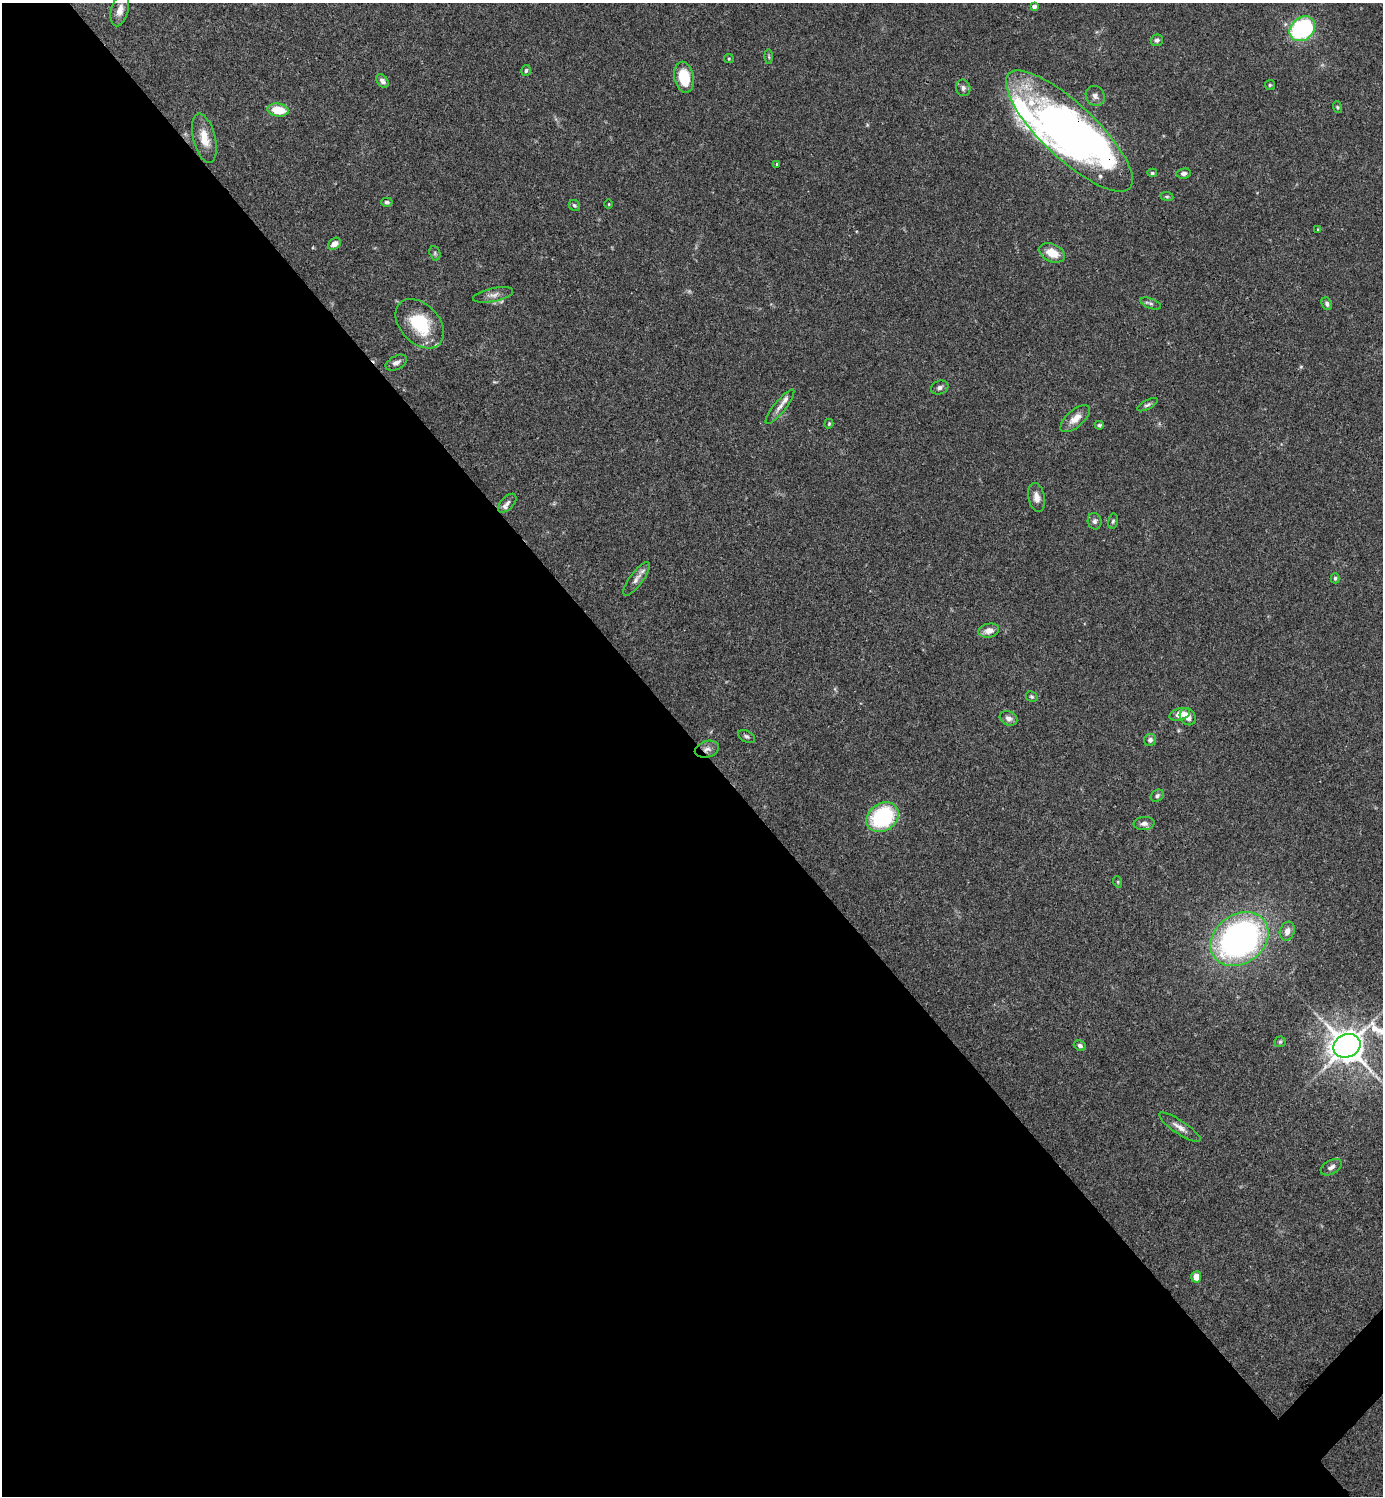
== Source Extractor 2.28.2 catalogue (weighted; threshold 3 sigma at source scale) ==
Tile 9 of 4 x 4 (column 1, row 3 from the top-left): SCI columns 300-1680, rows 1495-2988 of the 5981 x 5981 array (HDU 1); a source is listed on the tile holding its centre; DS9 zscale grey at full resolution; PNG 1385 x 1498 px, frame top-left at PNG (2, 3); each listed source drawn as its Kron ellipse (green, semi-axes under 4 px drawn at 4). Shown black and unused: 51% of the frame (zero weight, under 3 of 4 exposures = <1% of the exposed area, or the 3 px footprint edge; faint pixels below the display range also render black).
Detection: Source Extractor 2.28.2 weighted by HDU 2 'WHT'; one run over the whole footprint, this tile lists its part. Background 0.066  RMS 0.0032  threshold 0.0144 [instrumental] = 3 sigma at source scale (4.5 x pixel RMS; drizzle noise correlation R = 1.50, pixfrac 1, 0.05/0.05 arcsec/px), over >= 5 px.
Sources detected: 74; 1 too faint to see at this stretch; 4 inside a brighter object's white glare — neither listed nor drawn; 5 inside a brighter listed object's ellipse — not listed separately; the other 64 listed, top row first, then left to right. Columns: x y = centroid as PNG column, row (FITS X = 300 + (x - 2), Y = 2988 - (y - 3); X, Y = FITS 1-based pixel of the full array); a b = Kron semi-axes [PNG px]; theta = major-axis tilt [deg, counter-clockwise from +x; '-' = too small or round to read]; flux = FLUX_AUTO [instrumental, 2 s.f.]
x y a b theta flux
1034 7 4 4 - 1.4
120 10 16 8 74 2.6
1302 29 14 11 43 41
1157 40 6 5 - 0.85
769 57 7 4 -89 0.5
729 59 5 4 - 0.35
526 71 5 4 - 0.65
684 77 15 9 -78 10
382 81 7 5 -53 1.3
1270 85 5 5 - 0.46
963 88 8 7 - 1.1
1095 96 10 9 - 1.5
1337 107 6 4 -72 0.44
278 110 11 6 -8 7.6
1069 131 83 27 -43 110
204 138 25 11 -76 5.2
777 164 3 3 - 0.42
1152 173 5 4 - 0.52
1184 173 7 5 6 1.1
1167 196 6 3 -8 0.41
387 202 6 4 -4 0.65
609 204 5 3 - 0.26
574 205 6 5 - 0.52
1318 229 4 3 - 0.29
334 244 7 5 38 2.2
435 253 7 5 -71 0.58
1052 253 13 9 -24 5.2
493 295 20 6 12 1.8
1151 303 10 5 -21 0.8
1327 304 6 5 - 0.75
420 324 28 19 -46 16
396 363 11 6 28 1.5
940 387 9 6 21 1
1148 405 11 4 28 0.79
780 407 21 6 51 2.1
1075 419 18 8 41 3.4
829 424 5 3 - 0.38
1099 425 5 3 - 0.57
1037 497 15 8 -78 2.4
507 503 11 6 47 1.1
1095 521 8 7 - 1
1113 521 7 5 79 0.64
1335 578 5 4 - 0.48
637 579 20 6 54 2.1
989 631 10 7 11 2.5
1032 697 6 5 - 0.56
1180 714 10 6 16 3.7
1188 717 9 7 -55 2.5
1008 718 9 7 -25 1.4
746 736 9 5 -26 0.73
1150 740 6 6 - 1
707 749 12 8 16 1.7
1157 796 7 5 43 0.85
883 817 17 13 35 29
1144 823 10 6 5 1.5
1118 882 6 3 -72 0.36
1287 931 9 7 70 2.1
1239 939 31 24 35 130
1280 1042 5 5 - 0.48
1080 1046 6 5 - 0.84
1347 1046 14 11 21 570
1180 1127 24 6 -34 2.4
1331 1167 11 6 31 1.2
1196 1277 6 5 - 3.4
Overlapping masked pixels (flux is a lower limit): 2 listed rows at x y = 1069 131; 707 749
Isophote crosses this tile's border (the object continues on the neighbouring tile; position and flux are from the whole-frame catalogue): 1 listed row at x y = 1347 1046